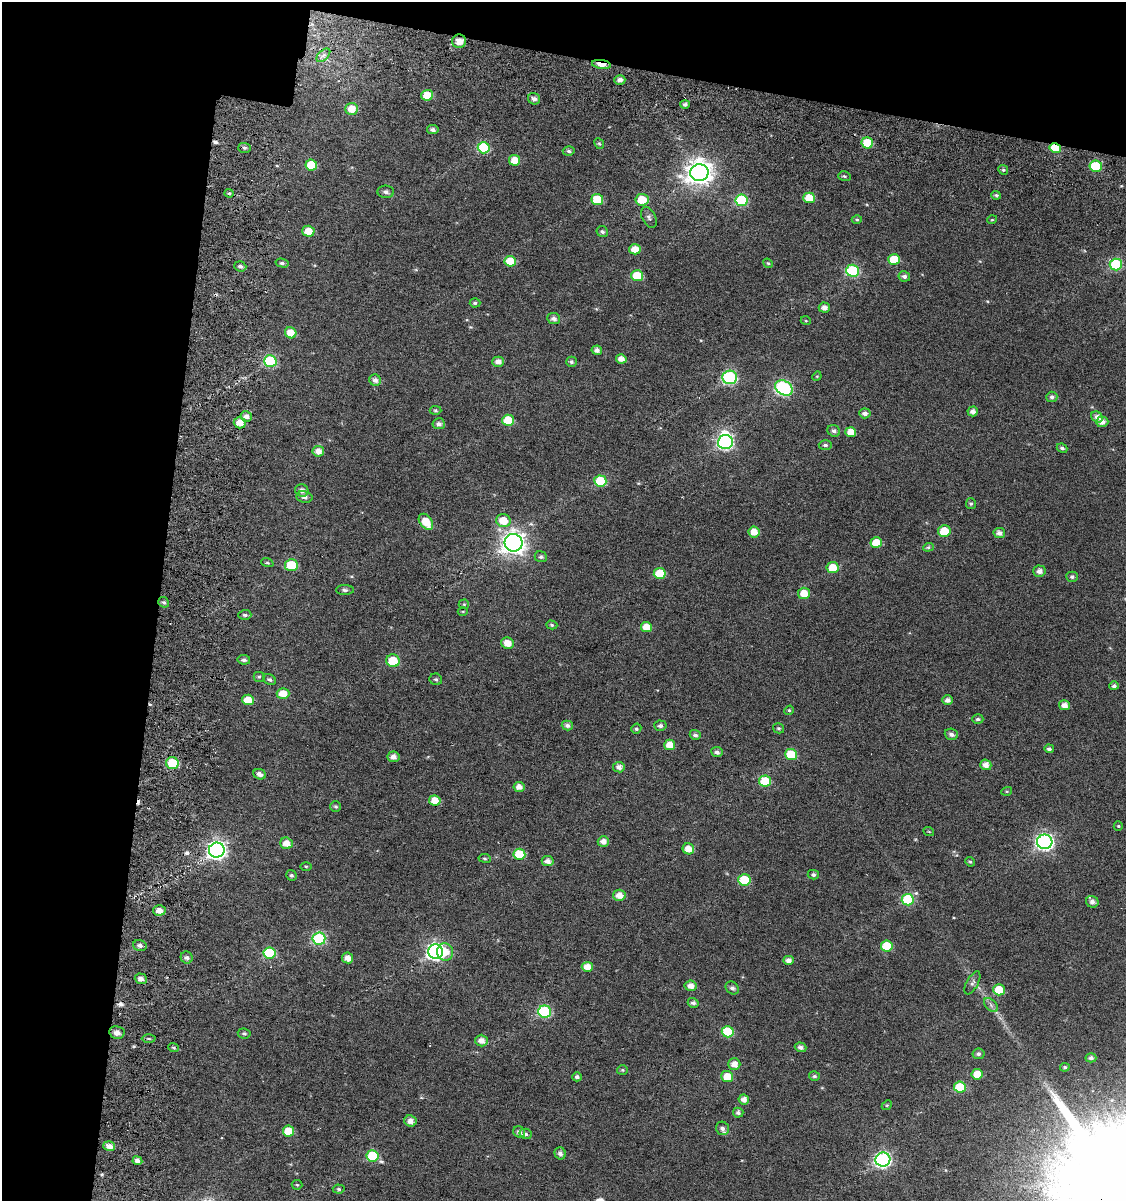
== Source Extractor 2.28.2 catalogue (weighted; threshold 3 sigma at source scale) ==
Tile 1 of 2 x 2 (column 1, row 1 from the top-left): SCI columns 245-1368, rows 1309-2507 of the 2705 x 2632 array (HDU 1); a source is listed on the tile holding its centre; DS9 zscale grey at full resolution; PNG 1128 x 1203 px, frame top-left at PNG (2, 2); each listed source drawn as its Kron ellipse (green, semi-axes under 4 px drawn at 4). Shown black and unused: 20% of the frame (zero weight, under 6 of 11 exposures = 16% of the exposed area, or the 3 px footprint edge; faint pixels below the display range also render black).
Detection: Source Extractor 2.28.2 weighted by HDU 2 'WHT'; one run over the whole footprint, this tile lists its part. Background 0.044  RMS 0.025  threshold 0.102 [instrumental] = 3 sigma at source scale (4.09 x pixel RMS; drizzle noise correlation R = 1.36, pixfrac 0.8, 0.0396/0.0396 arcsec/px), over >= 5 px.
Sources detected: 210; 1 inside a brighter object's white glare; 6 cosmic-ray / hot-pixel residue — neither listed nor drawn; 1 inside a brighter listed object's ellipse — not listed separately; the other 202 listed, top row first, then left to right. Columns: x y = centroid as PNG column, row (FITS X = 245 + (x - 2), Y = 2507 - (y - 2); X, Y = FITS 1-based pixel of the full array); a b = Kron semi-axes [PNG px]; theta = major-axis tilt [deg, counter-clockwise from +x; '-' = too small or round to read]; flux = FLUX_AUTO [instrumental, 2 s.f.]
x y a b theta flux
459 41 7 7 - 24
323 55 8 5 45 8.5
601 64 9 4 -8 50
620 80 5 5 - 9
427 95 6 5 - 38
534 99 6 5 - 8.8
685 104 5 4 - 5.9
352 109 6 6 - 33
433 130 6 4 -10 7.8
867 143 6 5 - 70
599 144 6 4 -65 3.7
244 148 6 5 - 5.4
484 148 6 5 - 120
1055 148 5 5 - 78
569 151 6 4 -3 5.6
515 160 6 5 - 29
311 165 6 5 - 57
1096 166 6 5 - 90
1003 170 5 4 - 4
699 173 9 8 - 2300
844 176 6 5 - 4
386 192 8 6 -3 7.8
229 193 4 4 - 2.8
996 195 5 4 - 4.2
809 198 5 5 - 36
597 199 6 5 - 72
642 200 6 6 - 38
742 200 6 6 - 150
649 217 11 7 -62 7.7
857 220 5 3 - 2.7
992 220 5 3 - 2
308 231 6 5 - 29
602 232 6 5 - 5.3
635 249 6 5 - 29
894 260 6 5 - 61
510 261 5 5 - 46
282 263 6 4 -14 4.6
768 263 5 4 - 2.8
1116 264 6 6 - 150
240 266 6 5 - 6.1
852 271 6 6 - 180
637 276 6 5 - 66
904 276 6 5 - 7.9
475 303 5 4 - 4.3
824 308 5 5 - 13
554 318 6 5 - 9.3
806 321 5 3 - 2
291 333 6 5 - 27
597 350 5 4 - 9.5
621 359 5 4 - 15
270 361 6 6 - 180
498 362 6 5 - 14
571 362 5 5 - 4.9
817 376 5 4 - 2.3
730 377 7 6 - 280
375 380 6 5 - 10
784 388 9 7 -30 340
1052 397 5 5 - 6.2
435 410 6 4 -2 3.5
973 411 5 5 - 11
865 413 6 5 - 9.5
246 416 6 5 - 11
1097 417 6 5 - 12
508 420 6 5 - 60
1102 422 6 5 - 13
240 423 6 5 - 26
439 424 6 5 - 8
834 431 6 5 - 6.9
851 432 5 5 - 26
725 442 7 7 - 410
825 445 7 5 -1 6.2
1062 448 5 4 - 5.2
318 451 6 5 - 18
600 481 6 5 - 88
302 490 7 6 - 12
304 497 8 6 -12 8.7
971 504 5 5 - 4
503 521 7 6 - 41
426 522 9 6 -53 44
944 531 6 6 - 47
754 532 5 5 - 25
999 533 6 5 - 12
513 543 9 8 - 1700
876 543 5 5 - 47
928 547 5 4 - 3.5
541 557 6 5 - 4.7
267 563 6 4 -19 2.9
291 565 6 6 - 65
833 568 6 5 - 37
1039 571 6 5 - 10
660 573 6 5 - 64
1072 577 5 5 - 5.5
345 590 9 5 -1 5.9
804 593 6 5 - 33
164 602 6 5 - 4.6
464 604 5 5 - 3
463 611 5 3 - 2.2
245 615 6 5 - 5.3
552 625 6 4 -17 3.5
646 627 5 5 - 34
507 643 6 5 - 26
244 660 6 5 - 6.4
393 661 7 6 - 74
259 677 5 5 - 3.2
269 679 7 5 -30 5.3
436 679 6 6 - 4.7
1114 686 5 4 - 5.5
283 693 6 5 - 30
248 700 6 5 - 29
948 700 5 5 - 9.3
1064 705 5 5 - 16
789 710 5 4 - 2.9
978 719 5 5 - 6
567 725 6 5 - 8.3
660 726 6 5 - 6.4
779 728 5 5 - 3.6
636 729 5 5 - 4.4
951 734 7 5 -18 8.3
695 735 5 5 - 6.9
670 745 5 5 - 24
1049 749 5 4 - 5.3
717 752 5 5 - 7.7
791 755 6 5 - 86
393 757 6 5 - 13
172 763 6 6 - 75
986 765 5 5 - 15
619 767 6 5 - 11
260 774 6 5 - 10
765 781 6 5 - 77
519 787 5 5 - 16
1007 791 5 3 - 2.4
435 801 5 5 - 30
336 807 5 5 - 3.7
1118 826 5 4 - 2.7
929 832 5 3 - 2
603 841 6 5 - 15
1045 842 7 7 - 650
286 843 6 5 - 24
688 849 6 5 - 22
217 850 8 7 - 930
519 854 6 5 - 74
485 858 6 3 -9 2.6
548 861 6 5 - 14
970 862 5 4 - 2.8
306 866 5 3 - 2.5
291 875 5 5 - 4.9
813 875 5 4 - 5.7
744 880 6 5 - 87
619 895 6 5 - 21
908 900 6 6 - 130
1092 902 6 6 - 9.4
159 910 6 5 - 16
319 939 6 6 - 200
140 945 6 5 - 7
887 946 6 5 - 60
436 952 7 7 - 660
445 952 9 8 - 32
269 953 6 5 - 120
187 957 6 5 - 7.6
347 958 6 5 - 15
788 960 5 4 - 12
587 967 5 5 - 22
141 979 6 5 - 10
972 983 13 5 61 7.2
691 986 6 5 - 17
732 988 7 6 - 7.3
999 990 6 5 - 64
693 1003 5 5 - 6.4
991 1005 8 5 -46 7
545 1012 6 6 - 200
117 1032 7 6 - 12
728 1032 6 5 - 99
244 1033 6 5 - 4.6
149 1039 7 3 -1 4.1
482 1041 6 5 - 16
173 1047 5 3 - 3.5
801 1047 6 5 - 8.2
978 1054 6 5 - 5.8
1091 1058 5 4 - 6.5
734 1064 6 6 - 19
1065 1067 5 4 - 3.5
622 1070 5 5 - 3.1
977 1074 5 5 - 34
814 1076 5 5 - 4.3
577 1077 5 4 - 6.9
727 1077 6 5 - 35
960 1087 6 5 - 78
744 1099 5 4 - 14
887 1105 5 4 - 2.7
738 1113 5 5 - 6.9
410 1121 6 5 - 14
722 1128 7 6 - 8.1
288 1131 5 5 - 49
519 1132 6 5 - 8.9
526 1134 6 5 - 5.2
109 1146 6 5 - 15
560 1153 6 5 - 8.4
373 1156 6 5 - 110
883 1160 7 7 - 520
137 1161 5 4 - 12
297 1185 5 5 - 2.8
339 1189 6 4 -4 3.6
Overlapping masked pixels (flux is a lower limit): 5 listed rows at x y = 459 41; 601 64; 1055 148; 1096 166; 159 910